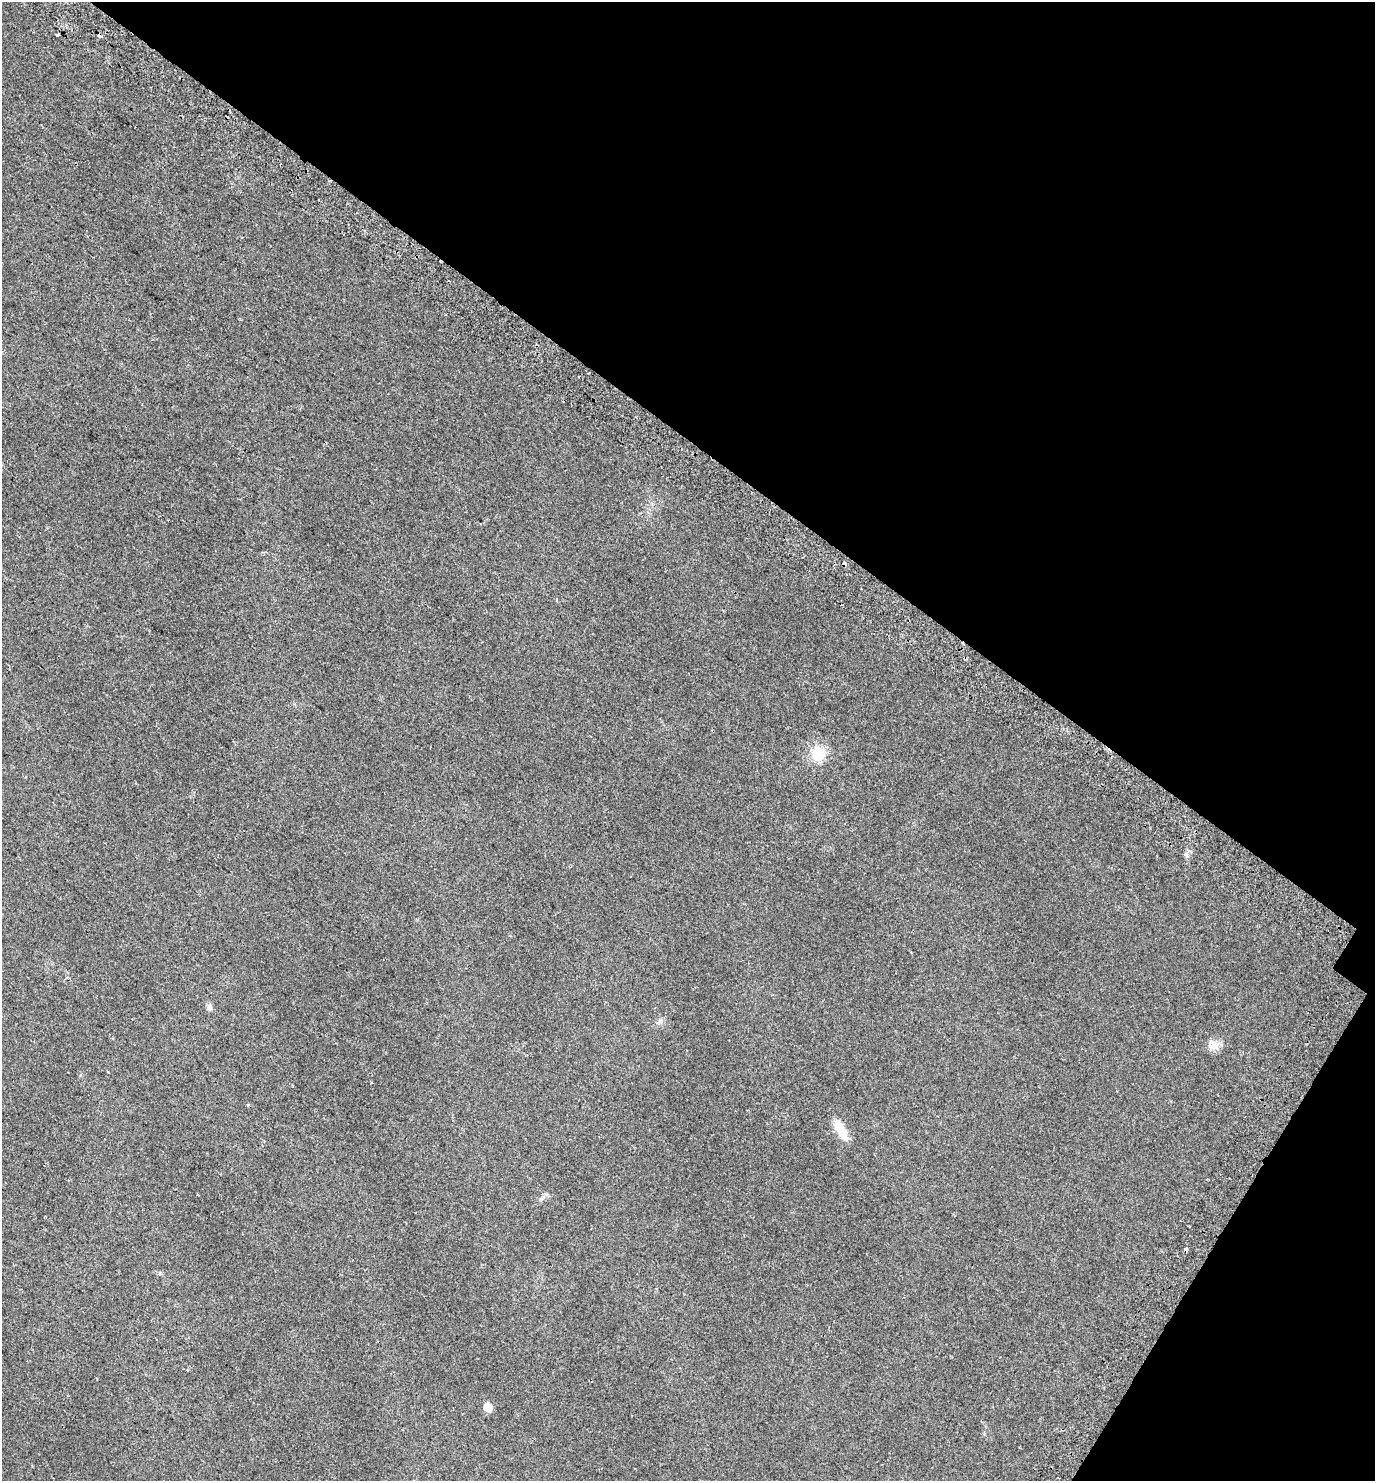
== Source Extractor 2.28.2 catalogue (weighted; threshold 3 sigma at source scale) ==
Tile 8 of 4 x 4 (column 4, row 2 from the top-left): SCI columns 4388-5760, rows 3022-4500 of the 6096 x 6036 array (HDU 1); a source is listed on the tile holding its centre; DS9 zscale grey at full resolution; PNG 1377 x 1483 px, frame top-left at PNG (2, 2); no overlay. Shown black and unused: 34% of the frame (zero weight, under 2 of 3 exposures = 4% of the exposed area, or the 3 px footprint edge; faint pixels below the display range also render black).
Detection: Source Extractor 2.28.2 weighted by HDU 2 'WHT'; one run over the whole footprint, this tile lists its part. Background 0.0256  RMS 0.0054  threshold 0.0245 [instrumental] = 3 sigma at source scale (4.5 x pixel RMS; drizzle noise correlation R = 1.50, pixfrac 1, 0.0396/0.0396 arcsec/px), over >= 5 px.
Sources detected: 12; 3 cosmic-ray / hot-pixel residue — not listed; the other 9 listed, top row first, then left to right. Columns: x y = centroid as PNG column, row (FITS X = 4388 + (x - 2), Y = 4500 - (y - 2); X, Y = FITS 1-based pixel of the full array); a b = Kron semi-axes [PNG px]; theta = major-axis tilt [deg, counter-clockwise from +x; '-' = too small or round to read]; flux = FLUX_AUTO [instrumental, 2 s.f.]
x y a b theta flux
58 35 3 3 - 6.8
100 36 4 3 - 7
818 754 17 16 - 12
210 1007 9 7 -89 1.6
1214 1045 17 11 -61 4
248 1105 3 3 - 1.5
840 1130 25 10 -62 8.2
187 1370 3 3 - 0.53
488 1407 7 6 - 6.9
Overlapping masked pixels (flux is a lower limit): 1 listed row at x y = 100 36